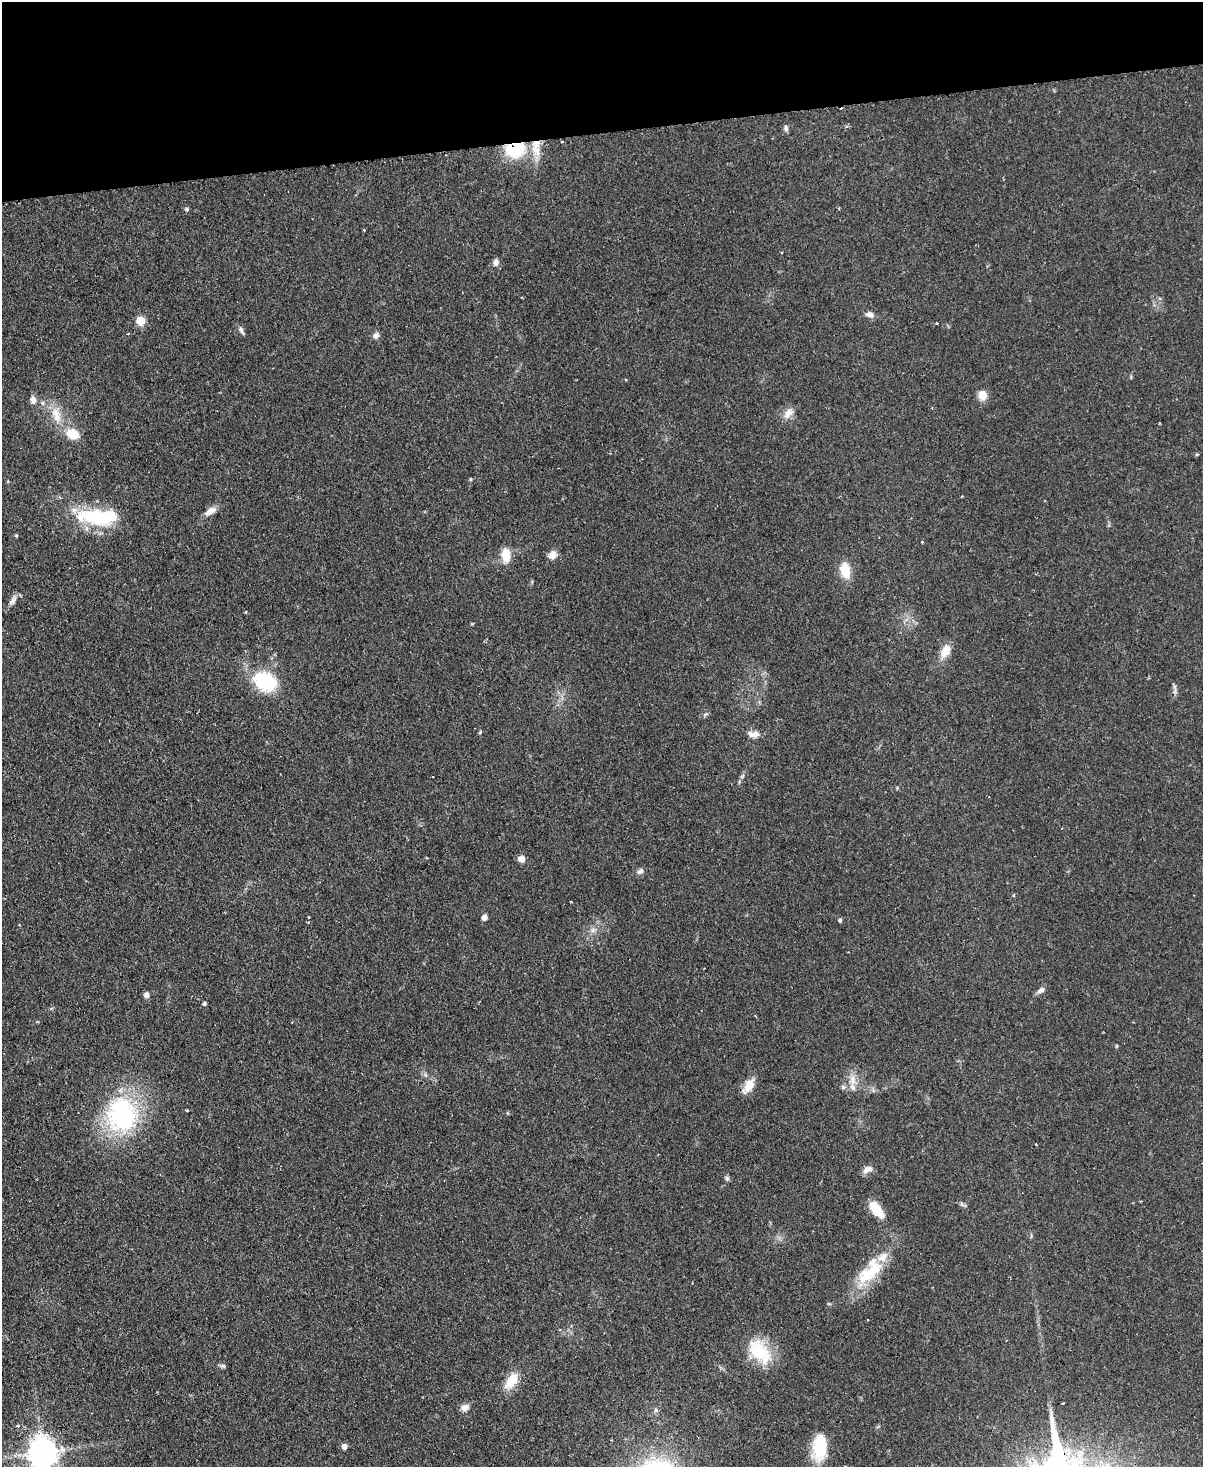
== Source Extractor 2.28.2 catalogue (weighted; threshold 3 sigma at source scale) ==
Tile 3 of 4 x 3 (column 3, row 1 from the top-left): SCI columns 2460-3660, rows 3192-4656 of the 4919 x 4807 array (HDU 1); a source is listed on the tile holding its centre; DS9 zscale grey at full resolution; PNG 1205 x 1469 px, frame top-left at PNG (2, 2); no overlay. Shown black and unused: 9% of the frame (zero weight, under 2 of 3 exposures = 3% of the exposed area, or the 3 px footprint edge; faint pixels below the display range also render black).
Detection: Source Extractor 2.28.2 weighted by HDU 2 'WHT'; one run over the whole footprint, this tile lists its part. Background 0.102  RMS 0.0067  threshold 0.03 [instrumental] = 3 sigma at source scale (4.5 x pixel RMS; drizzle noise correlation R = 1.50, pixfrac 1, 0.05/0.05 arcsec/px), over >= 5 px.
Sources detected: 71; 3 inside a brighter object's white glare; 2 cosmic-ray / hot-pixel residue — not listed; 3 inside a brighter listed object's ellipse — not listed separately; the other 63 listed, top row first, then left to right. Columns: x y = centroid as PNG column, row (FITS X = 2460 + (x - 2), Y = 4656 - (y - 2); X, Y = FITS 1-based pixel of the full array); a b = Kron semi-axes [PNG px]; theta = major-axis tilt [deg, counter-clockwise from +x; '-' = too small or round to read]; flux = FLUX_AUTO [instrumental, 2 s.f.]
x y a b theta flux
786 128 8 6 -77 1.8
515 149 23 18 8 37
187 209 6 5 - 1.1
839 209 4 3 - 0.66
363 230 3 3 - 1.9
496 262 9 7 78 2.8
870 315 10 7 -17 3.5
141 321 5 5 - 26
936 323 3 2 - 0.59
241 330 11 5 -65 2.2
128 334 3 2 - 1.1
376 336 9 7 37 2.6
626 379 3 3 - 0.69
982 395 11 10 - 6.9
33 400 10 7 -77 3.5
42 403 6 5 - 1.6
788 413 17 9 54 5.5
56 415 26 11 -73 13
73 434 13 10 -29 14
1197 454 5 3 - 0.66
210 511 16 7 31 5.3
90 517 45 22 -16 38
16 536 4 4 - 0.8
506 555 15 9 -87 11
552 555 11 9 44 4.4
845 570 11 7 -79 21
13 600 16 7 58 3.6
246 612 3 3 - 0.67
945 651 19 11 60 8.8
265 682 28 21 -29 37
1175 688 14 3 -82 1.8
480 732 4 4 - 0.88
756 734 11 10 - 4.2
433 777 3 2 - 0.97
521 859 5 5 - 8.6
640 871 9 7 19 2.3
484 917 5 4 - 4.6
840 920 5 4 - 1.5
592 930 8 5 89 1.9
1041 990 10 7 32 2.7
146 995 5 5 - 3.8
204 1003 4 4 - 1.5
1116 1046 5 3 - 0.64
426 1075 7 3 -71 1.2
853 1080 16 9 86 7
749 1086 20 10 58 8.9
843 1087 6 6 - 1.6
187 1110 3 3 - 0.55
122 1115 43 36 -90 91
867 1169 13 8 31 4.1
727 1178 7 6 - 1.4
962 1204 7 5 -59 1.4
877 1209 22 10 -50 15
871 1272 41 16 39 31
868 1320 3 2 - 0.46
760 1351 37 20 -50 29
223 1366 8 6 -14 1.4
512 1381 21 11 54 14
1062 1403 3 3 - 1.3
465 1407 11 9 25 3.7
344 1447 5 5 - 3.9
820 1447 29 15 84 26
43 1452 9 9 - 1100
Overlapping masked pixels (flux is a lower limit): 1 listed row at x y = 515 149
Isophote crosses this tile's border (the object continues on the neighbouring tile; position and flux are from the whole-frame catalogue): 1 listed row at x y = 43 1452